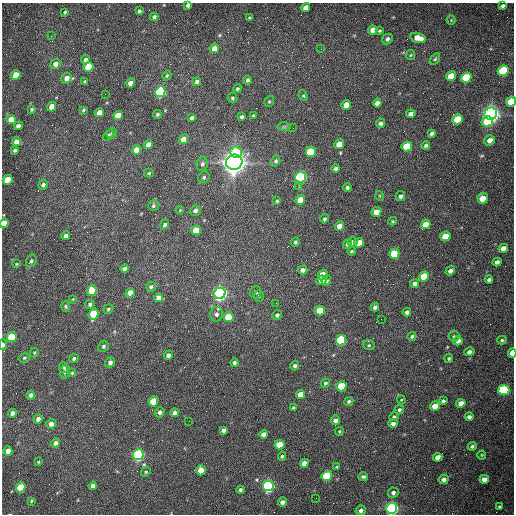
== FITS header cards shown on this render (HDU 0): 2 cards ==
NAXIS1  =                  512 /fastest changing axis
NAXIS2  =                  512 /next to fastest changing axis

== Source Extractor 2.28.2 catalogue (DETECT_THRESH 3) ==
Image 512 x 512 px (HDU 0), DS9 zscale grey, 1 PNG px = 1 image px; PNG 516 x 516 px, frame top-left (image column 1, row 512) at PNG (2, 3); each listed source drawn as its Kron ellipse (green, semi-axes under 4 px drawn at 4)
Background 1520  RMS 23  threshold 69.1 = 3 sigma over >= 5 px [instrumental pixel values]
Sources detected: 215; all 215 listed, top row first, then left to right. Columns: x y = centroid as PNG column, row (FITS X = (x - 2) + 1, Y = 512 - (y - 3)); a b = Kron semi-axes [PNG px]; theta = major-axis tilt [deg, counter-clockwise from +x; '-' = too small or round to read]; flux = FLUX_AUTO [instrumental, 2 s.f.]
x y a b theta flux
188 5 4 4 - 4.3e+03
503 6 4 3 - 3.6e+03
306 7 4 4 - 9.6e+03
139 11 4 3 - 2.8e+03
65 12 3 3 - 1.9e+03
154 17 4 4 - 4.2e+03
250 18 3 3 - 1.8e+03
451 20 4 4 - 1.3e+03
373 30 5 4 - 1.1e+04
379 31 3 3 - 1.8e+03
51 36 3 2 - 1.5e+03
418 38 8 4 -15 1.9e+04
387 39 6 4 48 4.3e+03
214 48 5 4 - 1.3e+04
321 49 2 2 - 7.3e+02
411 55 5 4 - 1.8e+03
85 59 4 4 - 4.4e+03
435 59 6 4 57 2.3e+03
55 64 5 5 - 8.3e+03
88 67 5 4 - 6.3e+04
503 71 6 5 - 1.4e+05
16 75 5 4 - 3.0e+04
167 75 5 4 - 2.1e+03
451 76 5 4 - 3.3e+04
67 78 6 5 - 1.1e+04
466 78 5 5 - 9.7e+04
248 80 4 3 - 3.9e+03
85 82 4 4 - 2.8e+03
197 82 4 4 - 4.5e+03
130 83 4 4 - 9.7e+03
237 89 4 4 - 2.6e+03
160 92 5 5 - 2.6e+05
105 94 2 2 - 6.4e+02
303 96 5 4 - 2.2e+03
232 98 5 4 - 2.6e+03
269 101 6 4 68 2.1e+03
511 101 5 4 - 4.9e+04
377 103 4 4 - 7.6e+03
346 105 5 4 - 1.6e+04
52 107 5 4 - 1.8e+04
32 109 3 3 - 2.4e+03
83 110 4 4 - 2.1e+03
99 113 5 4 - 1.6e+04
157 114 4 4 - 2.5e+03
411 114 4 4 - 6.8e+03
491 114 6 6 - 1.1e+06
118 115 5 4 - 2.0e+04
253 115 3 3 - 1.2e+03
242 117 4 3 - 3.3e+03
192 118 4 3 - 3.5e+03
11 119 5 4 - 2.0e+04
458 119 5 5 - 5.5e+04
487 121 6 5 - 4.5e+04
381 123 4 4 - 4.5e+03
18 126 4 4 - 8.8e+03
284 127 7 4 0 2.5e+03
293 128 2 2 - 6.8e+02
112 133 5 4 - 2.3e+03
432 133 4 3 - 3.8e+03
108 135 6 4 51 2.5e+03
184 139 5 4 - 2.6e+04
490 140 5 5 - 8.5e+03
16 142 4 4 - 1.2e+04
339 144 5 4 - 2.3e+04
148 145 5 4 - 1.0e+04
407 146 5 5 - 6.0e+04
426 146 4 4 - 2.9e+03
15 150 4 3 - 3.5e+03
136 150 5 4 - 1.5e+04
236 152 6 5 - 5.4e+04
311 152 5 5 - 6.9e+04
276 161 5 4 - 3.3e+03
234 162 8 7 - 2.2e+06
202 164 7 5 74 4.2e+03
336 168 4 4 - 3.9e+03
149 173 5 4 - 1.9e+03
204 177 6 5 - 2.9e+03
301 177 5 5 - 3.5e+05
8 180 5 4 - 4.3e+04
43 185 5 4 - 4.1e+03
299 187 4 3 - 1.8e+03
347 187 4 4 - 3.2e+03
380 196 5 3 - 1.3e+03
400 196 5 4 - 4.0e+03
483 198 5 5 - 2.1e+04
300 200 5 4 - 2.3e+04
277 201 4 4 - 1.9e+03
153 206 5 5 - 2.9e+03
180 210 4 3 - 1.3e+03
195 211 5 5 - 5.0e+03
376 212 5 4 - 1.4e+04
324 219 5 4 - 2.4e+03
393 221 4 4 - 1.8e+03
4 223 5 4 - 2.4e+04
426 224 5 4 - 1.8e+04
165 225 5 4 - 3.1e+03
340 226 5 4 - 1.3e+04
196 230 5 4 - 3.4e+04
66 236 4 4 - 8.0e+03
445 236 5 4 - 2.7e+04
295 242 4 4 - 2.5e+03
352 242 5 5 - 6.7e+03
359 243 5 4 - 2.2e+04
347 244 5 4 - 4.1e+03
503 248 5 4 - 1.0e+04
351 251 4 3 - 2.0e+03
394 254 5 5 - 6.7e+04
31 261 6 5 - 3.2e+03
497 262 4 4 - 6.2e+03
16 264 4 3 - 1.4e+03
125 269 4 4 - 6.0e+03
303 270 4 4 - 6.4e+03
450 271 5 4 - 5.9e+03
323 275 5 5 - 2.6e+04
424 276 5 4 - 4.9e+04
321 280 5 4 - 1.4e+04
489 280 4 3 - 3.6e+03
326 281 5 4 - 4.6e+03
415 284 4 4 - 5.4e+03
151 287 5 5 - 2.9e+03
92 291 5 5 - 4.5e+04
256 292 6 5 - 4.6e+03
130 293 5 4 - 1.5e+04
220 293 6 5 - 7.2e+05
259 296 6 4 89 2.4e+03
159 298 4 4 - 1.3e+04
73 299 4 4 - 1.8e+03
276 303 2 2 - 9.6e+02
90 304 5 4 - 3.2e+03
66 306 5 4 - 1.9e+03
375 307 4 4 - 4.3e+03
108 309 5 4 - 2.1e+03
320 310 5 5 - 3.0e+04
407 312 4 4 - 5.6e+03
93 314 6 5 - 4.2e+04
216 314 7 6 - 4.8e+03
277 315 5 5 - 4.2e+03
228 317 5 5 - 3.8e+04
381 319 2 2 - 8.1e+02
412 336 4 4 - 2.8e+03
454 336 5 5 - 2.3e+03
12 337 5 5 - 8.2e+04
341 340 5 5 - 1.7e+05
502 340 4 4 - 2.1e+03
458 341 5 4 - 8.9e+03
3 344 5 3 - 4.8e+03
369 345 6 5 - 2.5e+03
103 346 6 5 - 3.3e+03
469 352 5 4 - 4.7e+03
34 353 5 4 - 2.0e+03
512 353 5 3 - 1.9e+04
168 355 5 4 - 5.0e+03
24 358 6 4 17 2.2e+03
449 358 4 4 - 2.6e+03
74 359 5 4 - 3.8e+03
110 362 5 4 - 6.1e+03
234 363 4 4 - 3.8e+03
295 366 5 4 - 3.5e+03
64 368 5 4 - 2.0e+03
65 372 7 5 83 3.6e+03
72 373 4 3 - 1.7e+03
325 383 4 4 - 2.5e+03
341 386 5 5 - 6.8e+04
504 390 5 5 - 1.6e+05
301 394 5 4 - 1.6e+04
31 395 4 4 - 4.7e+03
401 400 4 4 - 1.6e+03
153 401 5 4 - 3.5e+04
349 401 5 4 - 2.9e+03
443 401 4 3 - 3.3e+03
461 403 5 4 - 1.1e+04
435 406 5 4 - 2.0e+04
294 408 4 3 - 2.3e+03
399 410 5 4 - 3.4e+03
160 412 5 4 - 4.7e+03
12 413 4 4 - 5.9e+03
174 413 4 4 - 6.5e+03
394 417 5 4 - 3.0e+03
469 417 4 4 - 4.7e+03
38 419 4 4 - 6.6e+03
335 420 5 4 - 6.7e+03
189 421 2 2 - 5.7e+02
51 424 5 5 - 7.2e+03
393 424 5 4 - 6.5e+03
223 430 4 4 - 5.2e+03
339 431 4 3 - 1.6e+03
264 434 4 4 - 7.3e+03
55 443 5 4 - 5.0e+03
279 445 5 4 - 3.2e+04
472 446 4 3 - 3.1e+03
8 451 5 4 - 1.4e+04
138 455 5 5 - 3.5e+05
482 455 4 4 - 1.5e+03
282 456 4 4 - 2.2e+03
438 457 4 4 - 1.2e+04
38 462 4 3 - 1.5e+03
304 463 5 4 - 1.0e+04
337 467 4 3 - 1.7e+03
201 470 5 4 - 2.3e+04
146 472 5 4 - 2.0e+03
327 476 5 5 - 1.1e+05
363 477 5 4 - 2.9e+03
444 479 5 4 - 5.7e+03
484 479 5 4 - 1.0e+04
93 486 4 4 - 6.0e+03
268 486 5 5 - 4.3e+05
21 487 5 4 - 4.7e+04
240 490 4 4 - 3.5e+03
393 493 5 5 - 4.4e+03
316 498 2 2 - 3.5e+03
31 501 4 3 - 1.7e+03
282 502 4 4 - 6.0e+03
499 507 3 3 - 2.0e+03
392 508 5 5 - 5.7e+05
361 510 5 4 - 4.8e+03
At the frame edge (FLAGS 8, measured only in part): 6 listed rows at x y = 188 5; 511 101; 4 223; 3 344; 512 353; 392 508